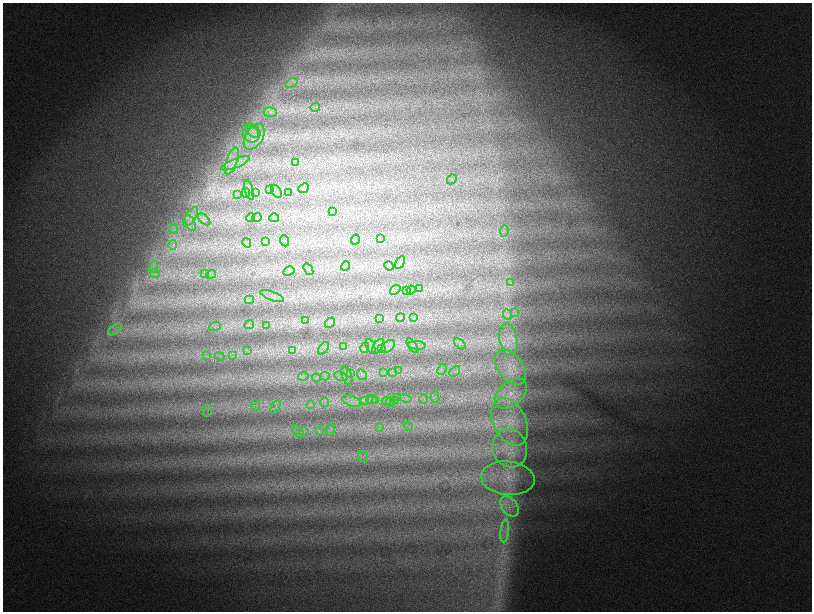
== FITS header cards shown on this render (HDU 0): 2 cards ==
NAXIS1  =                 1619
NAXIS2  =                 1219

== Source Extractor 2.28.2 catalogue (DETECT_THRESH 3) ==
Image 1619 x 1219 px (HDU 0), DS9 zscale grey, zoomed out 1/2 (1 PNG px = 2 x 2 image px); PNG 814 x 614 px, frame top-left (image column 2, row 1218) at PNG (3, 3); each listed source drawn as its Kron ellipse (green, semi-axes under 4 px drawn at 4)
Background 1490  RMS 65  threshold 196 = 3 sigma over >= 5 px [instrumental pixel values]
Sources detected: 120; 2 cannot appear on this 1/2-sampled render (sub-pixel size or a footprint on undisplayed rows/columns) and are neither listed nor drawn; the other 118 listed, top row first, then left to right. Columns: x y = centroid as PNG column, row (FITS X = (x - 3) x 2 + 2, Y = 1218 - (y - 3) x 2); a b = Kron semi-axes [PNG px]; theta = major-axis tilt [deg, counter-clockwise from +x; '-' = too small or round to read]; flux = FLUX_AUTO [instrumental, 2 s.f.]
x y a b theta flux
291 83 6 2 34 30000
315 107 5 2 - 14000
270 112 6 5 - 45000
253 131 9 5 -41 81000
251 134 9 7 -40 110000
254 137 14 8 58 140000
232 161 14 5 70 110000
295 162 4 2 - 12000
235 163 15 4 22 87000
452 179 5 2 - 12000
303 188 6 2 41 17000
269 189 3 2 - 11000
249 190 10 2 -73 24000
276 191 7 4 -55 32000
255 192 4 2 - 13000
288 192 3 2 - 11000
246 193 5 2 - 12000
238 194 3 2 - 8500
332 211 3 2 - 9100
191 217 11 5 56 84000
257 217 4 2 - 10000
251 218 4 2 - 10000
274 218 5 2 - 12000
204 219 7 4 -44 31000
190 223 8 5 -65 55000
174 229 5 2 - 19000
504 231 6 2 82 12000
380 238 3 2 - 7900
355 240 5 3 - 16000
285 241 6 2 -67 15000
266 242 3 2 - 8200
247 243 5 2 - 14000
173 245 5 3 - 30000
400 262 7 2 58 16000
345 266 5 2 - 9700
389 266 5 1 - 10000
153 267 6 2 70 17000
308 269 6 2 -55 16000
289 271 6 2 29 16000
204 273 4 2 - 13000
155 274 5 3 - 20000
211 274 5 1 - 10000
511 282 3 2 - 9400
420 289 3 2 - 13000
395 290 6 2 39 18000
406 290 4 2 - 14000
411 290 4 2 - 12000
272 296 12 4 -20 64000
249 300 4 4 - 28000
514 313 3 2 - 12000
507 314 5 2 - 26000
379 318 3 2 - 8500
400 318 4 2 - 18000
414 318 3 2 - 9600
305 321 4 2 - 13000
330 323 6 1 49 11000
249 325 5 4 - 28000
267 325 3 2 - 8200
215 326 6 4 19 29000
115 329 8 2 38 27000
508 339 16 9 -80 200000
460 344 7 2 -40 20000
412 345 8 4 -54 42000
417 345 9 3 -6 37000
370 346 8 4 -69 38000
378 346 8 4 54 51000
388 346 8 5 42 54000
343 347 4 2 - 15000
324 348 7 2 52 22000
365 348 5 4 - 34000
381 349 3 2 - 11000
247 350 4 3 - 14000
292 350 4 2 - 13000
206 356 3 2 - 11000
220 356 5 3 - 19000
233 356 3 3 - 13000
510 367 20 12 -53 230000
442 369 6 4 65 30000
399 370 4 2 - 13000
384 372 4 2 - 15000
455 372 6 2 41 13000
393 373 4 3 - 19000
351 374 4 2 - 13000
362 375 6 4 -55 40000
303 376 5 2 - 16000
325 376 4 3 - 24000
341 376 7 4 -22 42000
347 376 9 5 -71 54000
316 378 4 2 - 12000
511 394 18 12 40 250000
435 397 6 2 86 16000
397 398 3 2 - 11000
406 399 6 3 -14 28000
424 399 4 2 - 10000
364 400 4 2 - 16000
372 400 5 2 - 17000
376 400 4 2 - 13000
352 401 10 5 -20 77000
386 401 4 3 - 22000
395 401 4 3 - 19000
324 402 4 2 - 18000
390 402 5 3 - 19000
311 404 3 2 - 12000
256 406 5 2 - 13000
276 407 7 3 63 26000
207 411 6 2 81 15000
510 422 25 16 -64 400000
408 426 5 2 - 16000
379 428 3 2 - 13000
330 429 6 4 76 35000
319 430 4 3 - 16000
298 431 7 2 -52 23000
304 431 5 2 - 14000
510 448 19 17 -71 320000
363 457 6 1 -59 10000
508 478 27 16 -6 430000
510 506 11 7 -52 150000
505 531 11 4 82 78000
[2 sub-pixel or undisplayed-footprint detections neither listed nor drawn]